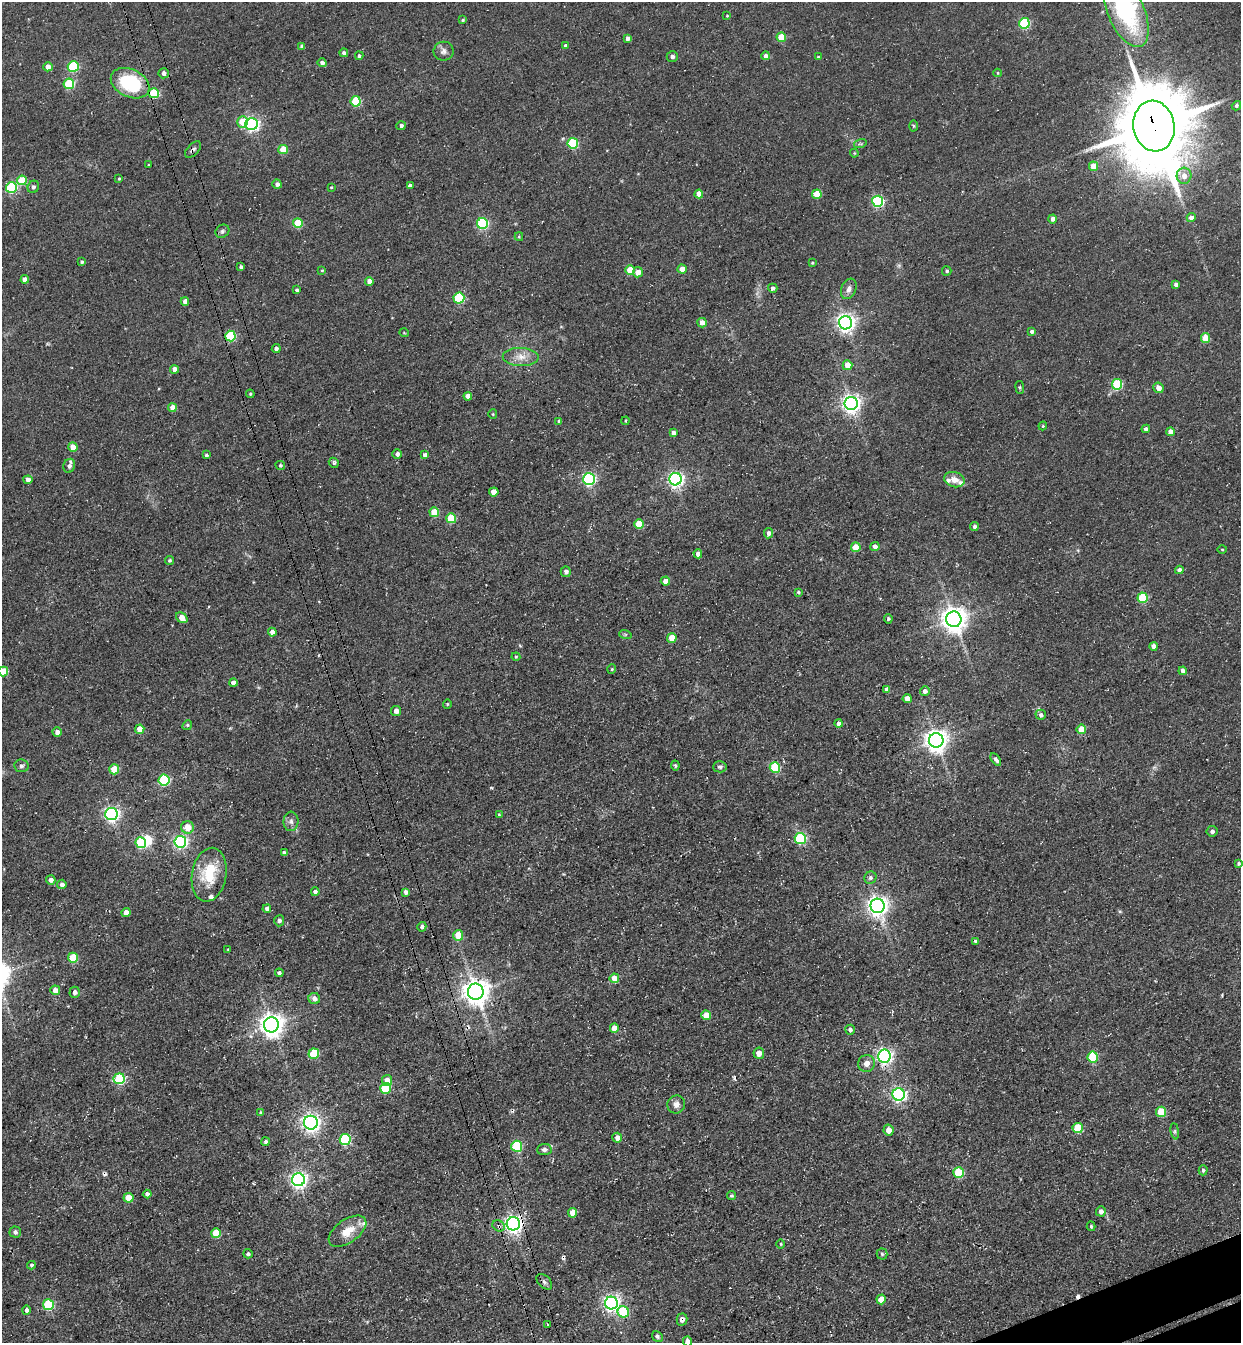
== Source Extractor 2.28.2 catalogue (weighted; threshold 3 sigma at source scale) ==
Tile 6 of 4 x 4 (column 2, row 2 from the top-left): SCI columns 1551-2789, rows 2747-4087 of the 5451 x 5491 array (HDU 1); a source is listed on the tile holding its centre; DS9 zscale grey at full resolution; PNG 1243 x 1345 px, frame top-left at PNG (2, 2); each listed source drawn as its Kron ellipse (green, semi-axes under 4 px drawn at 4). Shown black and unused: <1% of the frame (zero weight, under 3 of 4 exposures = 7% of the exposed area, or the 3 px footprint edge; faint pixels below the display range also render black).
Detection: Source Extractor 2.28.2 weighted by HDU 2 'WHT'; one run over the whole footprint, this tile lists its part. Background 0.0858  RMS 0.014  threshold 0.0635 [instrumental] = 3 sigma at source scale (4.5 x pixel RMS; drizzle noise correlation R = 1.50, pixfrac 1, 0.05/0.05 arcsec/px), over >= 5 px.
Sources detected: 244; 1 inside a brighter object's white glare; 4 cosmic-ray / hot-pixel residue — neither listed nor drawn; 4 inside a brighter listed object's ellipse — not listed separately; the other 235 listed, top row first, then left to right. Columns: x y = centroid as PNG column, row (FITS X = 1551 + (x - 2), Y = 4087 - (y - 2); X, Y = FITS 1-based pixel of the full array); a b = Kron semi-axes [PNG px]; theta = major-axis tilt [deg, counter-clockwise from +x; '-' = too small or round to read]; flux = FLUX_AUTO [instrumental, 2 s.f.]
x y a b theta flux
1126 10 39 18 -67 190
727 16 3 3 - 1.1
463 20 4 3 - 1.6
1024 23 5 5 - 100
781 37 5 4 - 35
628 38 4 4 - 5.3
302 46 3 3 - 2.2
565 46 3 3 - 2.5
444 51 10 9 - 6.4
344 53 4 4 - 3.9
359 56 4 4 - 2.8
672 56 5 5 - 4
766 56 4 4 - 5.3
818 57 3 3 - 1.5
322 63 4 4 - 5.1
48 67 5 4 - 9.7
73 67 5 5 - 80
164 73 5 5 - 5.6
997 73 4 3 - 1.3
130 83 20 14 -26 100
69 84 5 5 - 84
154 93 5 5 - 79
356 101 5 5 - 85
1236 106 5 4 - 2.8
242 122 6 5 - 28
251 124 6 6 - 340
401 126 5 4 - 3
914 126 5 3 - 1.6
1154 126 25 20 -79 15000
573 143 5 5 - 96
860 144 6 4 17 2.2
193 150 10 5 46 4.2
283 150 5 4 - 31
854 153 4 4 - 1.3
148 165 3 2 - 1.2
1093 166 5 4 - 20
1184 176 8 7 - 10
119 179 3 3 - 1.5
22 180 5 4 - 41
277 184 4 4 - 4.8
410 186 4 3 - 4.4
11 187 5 5 - 130
33 187 6 5 - 3
331 187 3 3 - 1.1
699 194 4 4 - 14
817 194 5 4 - 33
878 201 5 5 - 170
1191 218 4 4 - 6.6
1053 219 4 4 - 6.5
298 223 5 5 - 45
482 224 5 5 - 150
222 231 7 6 - 3.4
519 237 4 4 - 1.4
82 262 4 3 - 2.8
812 263 4 3 - 1.5
241 267 4 3 - 2.7
682 269 4 4 - 14
322 270 4 3 - 1.4
630 270 5 5 - 24
947 271 5 4 - 2.6
638 272 5 5 - 12
25 279 4 4 - 8
369 281 4 4 - 8.7
1176 284 4 4 - 4.8
773 288 4 4 - 3.7
849 289 10 7 69 6.7
297 290 4 3 - 2.6
459 298 5 5 - 100
185 301 4 4 - 8.4
702 323 5 4 - 9.2
845 323 6 6 - 650
1032 331 4 4 - 3.8
404 333 5 3 - 1.1
230 336 5 5 - 92
1205 338 5 4 - 36
276 348 4 4 - 4
521 357 18 9 -2 15
847 365 5 5 - 17
174 369 4 4 - 8.9
1117 384 5 5 - 87
1020 387 6 3 -82 1.6
1158 388 5 5 - 11
250 394 4 4 - 1.8
468 396 4 4 - 8.7
851 403 6 6 - 670
172 408 4 4 - 15
493 414 4 4 - 1.5
559 421 3 3 - 1.7
625 421 4 3 - 1.9
1043 426 4 4 - 1.5
1146 429 4 4 - 4.4
1170 432 4 4 - 9
673 433 4 4 - 4.7
73 447 4 4 - 18
397 454 5 5 - 4.7
206 455 4 3 - 2
425 455 4 4 - 5.7
334 463 5 4 - 2.7
280 465 5 4 - 2.4
69 466 7 5 68 5.7
589 479 6 6 - 220
675 479 6 6 - 390
28 480 4 4 - 6.2
954 480 10 7 -15 11
494 492 4 4 - 16
434 512 5 5 - 35
451 518 5 5 - 47
639 524 5 4 - 37
974 526 4 4 - 3.3
769 533 5 4 - 5.1
875 546 4 4 - 5.7
856 547 5 4 - 25
1222 549 5 3 - 1.2
698 554 4 4 - 7.3
170 560 4 4 - 2.3
1179 570 4 4 - 5.2
566 572 5 5 - 4.3
665 581 4 4 - 8.9
798 592 3 3 - 2.1
1143 598 5 5 - 74
182 618 6 4 -40 13
888 619 5 4 - 2.4
954 619 8 7 - 1400
272 632 4 4 - 7.5
625 634 6 4 -18 1.8
672 638 5 4 - 21
1154 646 4 4 - 7.9
516 657 4 4 - 1.4
612 669 5 4 - 1.7
1183 671 4 4 - 5.5
3 672 5 5 - 45
233 683 4 4 - 6.8
887 689 4 4 - 5
925 691 5 5 - 6.3
907 698 4 4 - 9.4
447 704 4 4 - 1.5
396 711 5 5 - 7.7
1041 715 5 5 - 4.6
839 724 4 4 - 5.8
187 725 5 4 - 2.2
140 729 5 4 - 17
1081 729 5 4 - 26
57 732 5 4 - 5.9
936 740 7 7 - 1100
996 759 7 4 -54 4.2
675 765 5 3 - 2
21 766 7 6 - 3.6
720 767 7 5 4 3.9
775 767 5 5 - 83
114 769 5 5 - 36
164 780 5 5 - 120
111 814 6 6 - 380
499 815 3 3 - 1.4
291 821 10 7 85 6
188 827 6 6 - 20
1212 831 5 5 - 3.6
800 839 5 5 - 120
180 842 6 6 - 300
141 843 5 5 - 140
284 853 4 4 - 4
1238 863 4 4 - 2.6
209 875 27 17 80 57
870 878 6 6 - 3.4
51 880 5 5 - 6
62 884 5 4 - 6.4
315 892 4 4 - 4.1
406 892 4 4 - 5.2
877 906 7 7 - 840
267 909 4 4 - 4.7
126 912 4 4 - 8.4
279 921 5 5 - 3.3
422 927 5 4 - 3.3
458 935 5 5 - 29
976 941 4 4 - 2.8
228 949 4 2 - 0.99
73 958 5 5 - 50
279 973 4 4 - 2.8
614 978 5 4 - 20
55 990 5 5 - 14
75 992 5 5 - 4.4
476 992 8 8 - 1500
314 998 6 5 - 7.5
706 1015 5 5 - 23
271 1025 7 7 - 1300
614 1028 5 4 - 15
850 1030 5 4 - 3.8
759 1053 5 5 - 10
314 1054 5 5 - 65
884 1056 6 6 - 440
1093 1057 5 5 - 80
867 1063 8 8 - 10
119 1079 5 5 - 140
387 1081 5 5 - 18
385 1088 5 5 - 77
899 1094 6 6 - 300
676 1104 9 8 - 7.9
261 1112 4 3 - 1.5
1161 1112 5 5 - 47
311 1123 7 7 - 580
1078 1128 5 5 - 57
889 1130 5 5 - 12
1175 1131 8 4 -82 2.6
617 1138 5 5 - 9.3
345 1139 5 5 - 140
266 1142 4 4 - 3.5
517 1146 5 5 - 95
544 1149 7 5 4 4
1203 1170 5 4 - 2.7
958 1172 5 5 - 63
298 1180 6 6 - 530
147 1194 4 4 - 5
732 1196 4 4 - 2
129 1198 5 5 - 23
1101 1211 5 4 - 7.4
573 1213 5 4 - 18
513 1224 6 6 - 570
499 1226 6 5 - 4.1
1091 1226 5 3 - 1.9
347 1231 21 11 35 25
15 1232 5 5 - 3.9
216 1233 5 5 - 40
781 1244 4 3 - 1.3
248 1254 5 4 - 2.6
882 1254 5 5 - 2.4
31 1265 4 4 - 2.6
544 1282 9 5 -45 3.8
881 1299 5 4 - 24
611 1303 6 6 - 450
48 1305 5 5 - 100
26 1310 4 4 - 4.6
623 1312 6 5 - 82
682 1319 6 5 - 7.7
547 1324 3 2 - 1.1
657 1336 6 4 -47 3.4
687 1341 5 4 - 9.2
Overlapping masked pixels (flux is a lower limit): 7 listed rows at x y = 154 93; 1154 126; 193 150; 884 1056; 513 1224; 499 1226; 682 1319
Isophote crosses this tile's border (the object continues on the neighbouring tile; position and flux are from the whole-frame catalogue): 3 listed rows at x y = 1126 10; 3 672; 687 1341